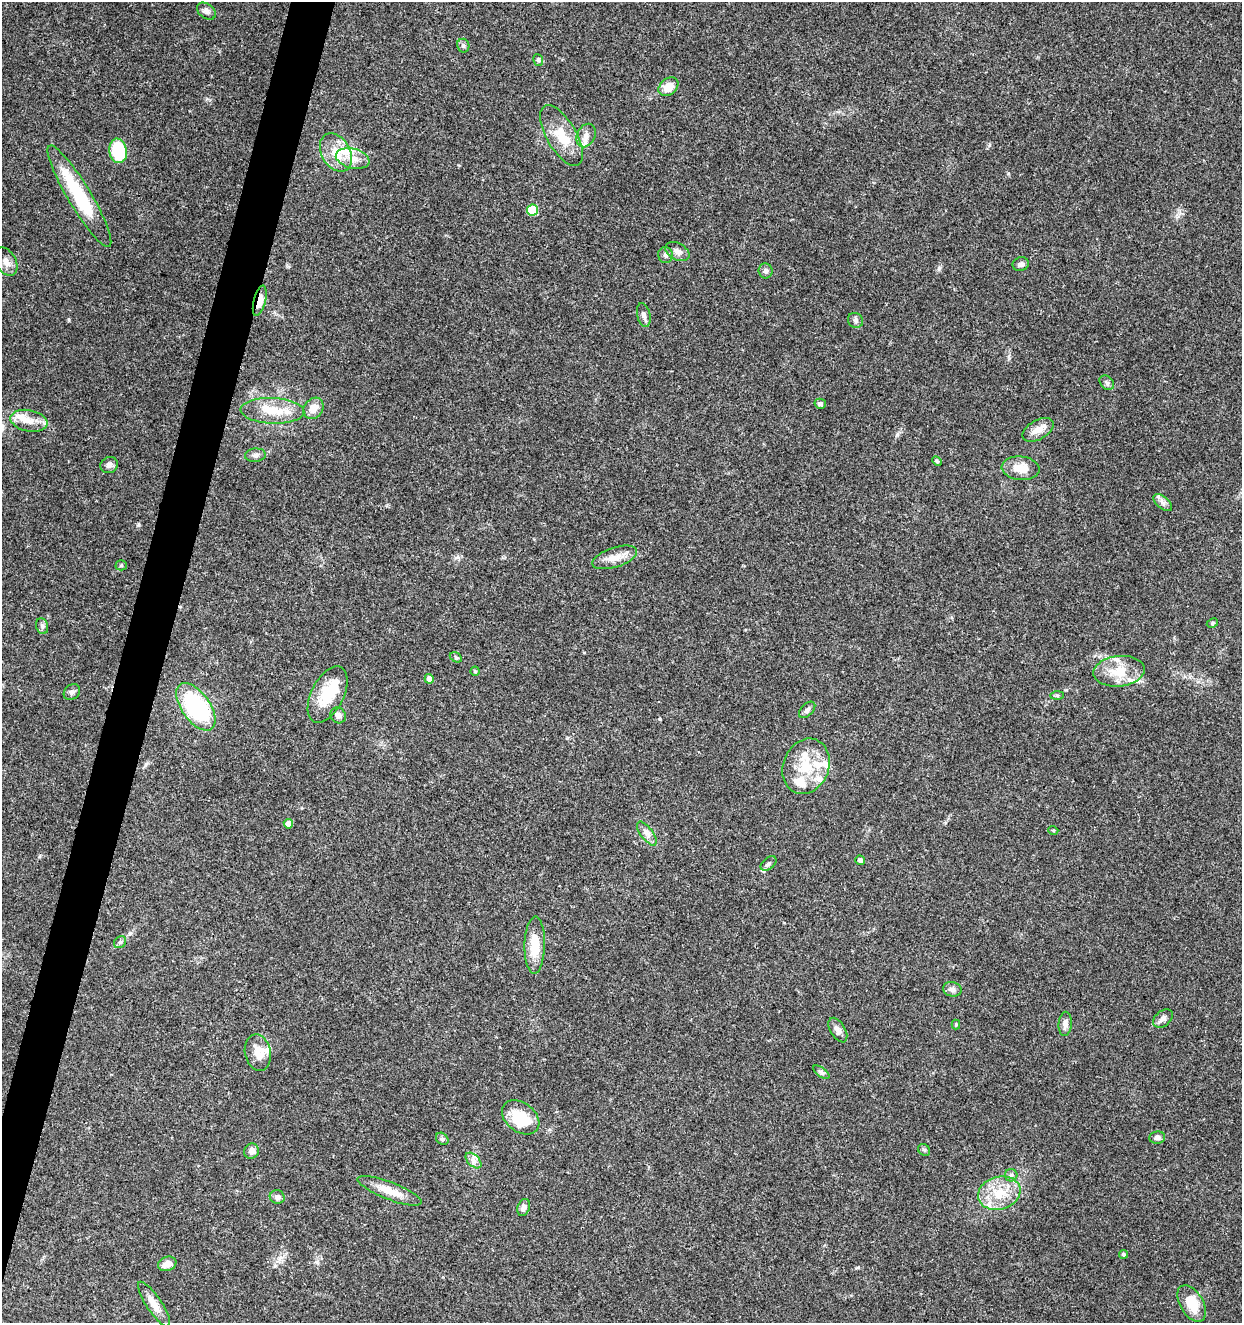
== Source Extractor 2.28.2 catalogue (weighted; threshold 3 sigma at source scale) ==
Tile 7 of 4 x 4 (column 3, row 2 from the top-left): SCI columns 2761-4000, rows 2645-3965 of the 5462 x 5297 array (HDU 1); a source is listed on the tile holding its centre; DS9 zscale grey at full resolution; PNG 1244 x 1325 px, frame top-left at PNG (2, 2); each listed source drawn as its Kron ellipse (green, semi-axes under 4 px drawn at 4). Shown black and unused: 3% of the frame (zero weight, under 3 of 5 exposures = <1% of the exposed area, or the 3 px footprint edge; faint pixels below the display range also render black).
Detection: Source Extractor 2.28.2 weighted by HDU 2 'WHT'; one run over the whole footprint, this tile lists its part. Background 0.0333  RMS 0.0025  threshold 0.0112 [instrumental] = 3 sigma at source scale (4.5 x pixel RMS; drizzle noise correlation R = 1.50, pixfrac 1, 0.0396/0.0396 arcsec/px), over >= 5 px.
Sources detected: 85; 1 inside a brighter object's white glare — neither listed nor drawn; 10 inside a brighter listed object's ellipse — not listed separately; the other 74 listed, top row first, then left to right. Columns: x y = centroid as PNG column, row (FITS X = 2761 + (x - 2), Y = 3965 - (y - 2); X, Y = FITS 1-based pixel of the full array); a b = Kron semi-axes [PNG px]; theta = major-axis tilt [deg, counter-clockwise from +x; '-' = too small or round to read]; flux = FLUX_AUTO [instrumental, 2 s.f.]
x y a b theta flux
206 11 10 7 -35 0.91
463 46 7 6 - 0.62
538 60 6 5 - 0.52
668 87 11 8 41 3.5
586 135 12 9 65 1.7
561 136 34 15 -60 7
118 151 12 8 -80 13
336 152 20 14 -60 5.5
353 158 17 10 -13 2.9
79 196 58 11 -59 17
533 210 5 5 - 9.6
677 252 13 8 -29 1.4
665 255 8 7 - 0.84
6 261 15 10 -61 1.7
1021 264 8 7 - 0.98
765 271 7 7 - 0.73
260 301 16 6 75 2.8
644 315 12 6 -76 0.97
855 320 8 7 - 0.73
1107 383 8 6 -44 0.62
820 404 5 5 - 0.64
313 408 11 9 51 2.5
272 411 32 13 -2 6.5
29 421 19 10 -11 3
1038 430 17 9 29 2.5
255 455 10 6 5 0.91
937 461 6 3 -44 0.29
109 465 9 8 - 0.93
1021 468 19 12 -6 3.9
1163 502 11 6 -41 1
615 557 23 9 18 3
121 565 5 5 - 0.37
1212 623 6 4 28 0.39
42 626 8 6 -75 0.64
456 657 6 4 -31 0.37
475 671 4 4 - 0.26
1119 671 26 15 6 6.3
429 679 5 4 - 1.4
72 692 9 7 38 0.77
328 695 31 16 64 8
1057 695 7 4 1 0.4
196 707 27 14 -55 36
807 710 10 6 46 0.81
338 715 8 7 - 1
806 766 28 23 68 9.1
288 824 5 4 - 1.9
1053 830 5 3 - 0.25
647 834 14 6 -53 1.3
860 860 5 4 - 0.84
769 864 9 5 40 0.67
120 942 6 5 - 0.56
535 945 28 10 89 6.2
952 989 9 7 -12 1
1163 1019 11 7 40 1.1
956 1024 5 4 - 0.28
1065 1024 12 6 86 1.3
838 1030 13 7 -59 1.4
258 1053 18 13 -78 3.4
821 1072 9 4 -36 0.63
521 1117 21 14 -37 8.4
1157 1137 8 6 8 0.93
442 1139 7 5 -43 0.47
924 1150 6 5 - 0.44
252 1151 8 7 - 1.4
473 1160 9 5 -44 1
1011 1175 6 6 - 0.61
390 1191 34 8 -21 4.2
999 1193 21 16 17 7
277 1197 7 6 - 0.95
524 1207 9 6 70 1.1
1124 1254 4 4 - 0.59
167 1264 9 7 20 2.1
1192 1303 20 11 -60 5.6
154 1304 26 7 -56 3.1
Overlapping masked pixels (flux is a lower limit): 1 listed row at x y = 260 301
Unlisted compact peaks at least as high as the median listed source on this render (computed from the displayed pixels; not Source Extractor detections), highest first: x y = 138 525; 939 268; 69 320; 1008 173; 897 434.